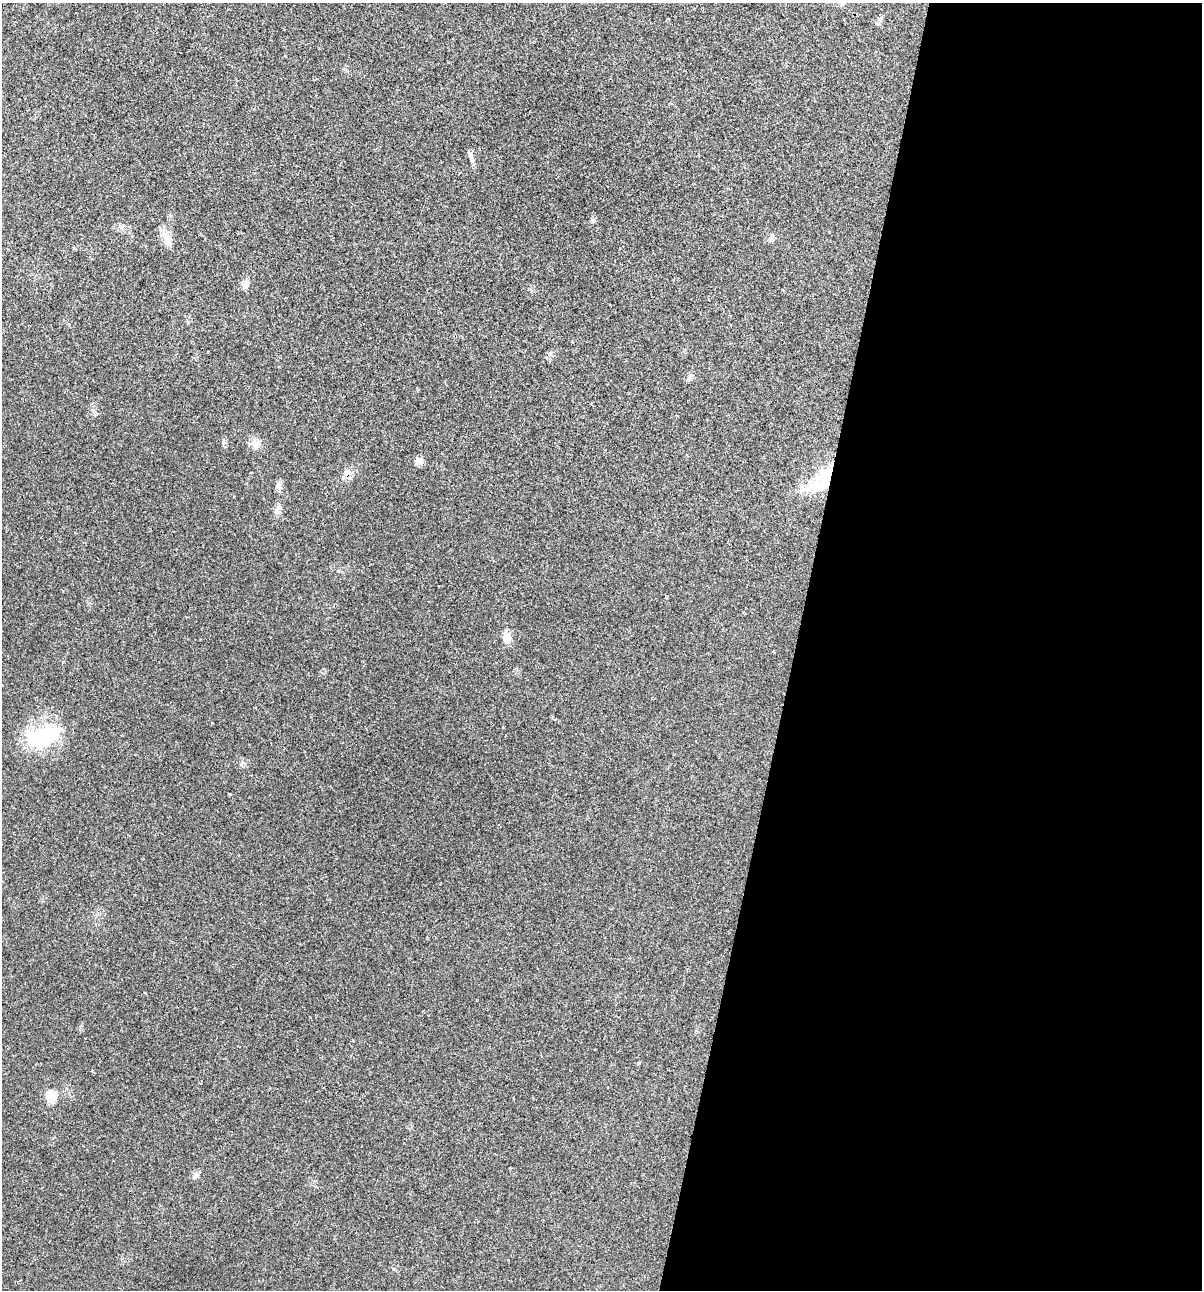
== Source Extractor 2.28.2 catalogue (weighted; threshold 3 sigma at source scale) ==
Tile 12 of 4 x 4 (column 4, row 3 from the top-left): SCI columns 3722-4921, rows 1291-2578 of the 5169 x 5155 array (HDU 1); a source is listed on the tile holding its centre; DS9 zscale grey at full resolution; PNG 1204 x 1292 px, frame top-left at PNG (2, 3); no overlay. Shown black and unused: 34% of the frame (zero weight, under 2 of 3 exposures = <1% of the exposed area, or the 3 px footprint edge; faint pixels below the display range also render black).
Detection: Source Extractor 2.28.2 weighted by HDU 2 'WHT'; one run over the whole footprint, this tile lists its part. Background 0.0685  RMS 0.0055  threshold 0.0247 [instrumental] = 3 sigma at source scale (4.5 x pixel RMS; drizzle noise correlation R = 1.50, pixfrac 1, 0.05/0.05 arcsec/px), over >= 5 px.
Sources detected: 14; all 14 listed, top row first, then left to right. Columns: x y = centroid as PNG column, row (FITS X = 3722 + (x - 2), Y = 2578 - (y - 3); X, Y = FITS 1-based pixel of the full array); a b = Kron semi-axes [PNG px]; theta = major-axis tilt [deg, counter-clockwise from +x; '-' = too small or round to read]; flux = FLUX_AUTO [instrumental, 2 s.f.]
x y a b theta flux
471 157 13 6 -74 2.2
167 239 20 10 -76 5.7
246 284 13 7 56 2.4
256 445 12 7 58 2.9
419 461 10 9 - 2.4
348 472 10 6 -24 2.4
826 478 37 17 67 25
279 486 9 7 -79 2
277 510 14 6 83 2.3
507 638 14 9 79 4.5
43 736 45 23 24 38
639 1063 4 4 - 0.78
51 1096 17 11 -41 5.9
196 1176 7 4 71 1.2
Overlapping masked pixels (flux is a lower limit): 1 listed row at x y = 826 478
Unlisted compact peaks at least as high as the median listed source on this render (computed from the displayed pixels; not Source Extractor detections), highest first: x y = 593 221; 223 442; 230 794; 241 764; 691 375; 393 1269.